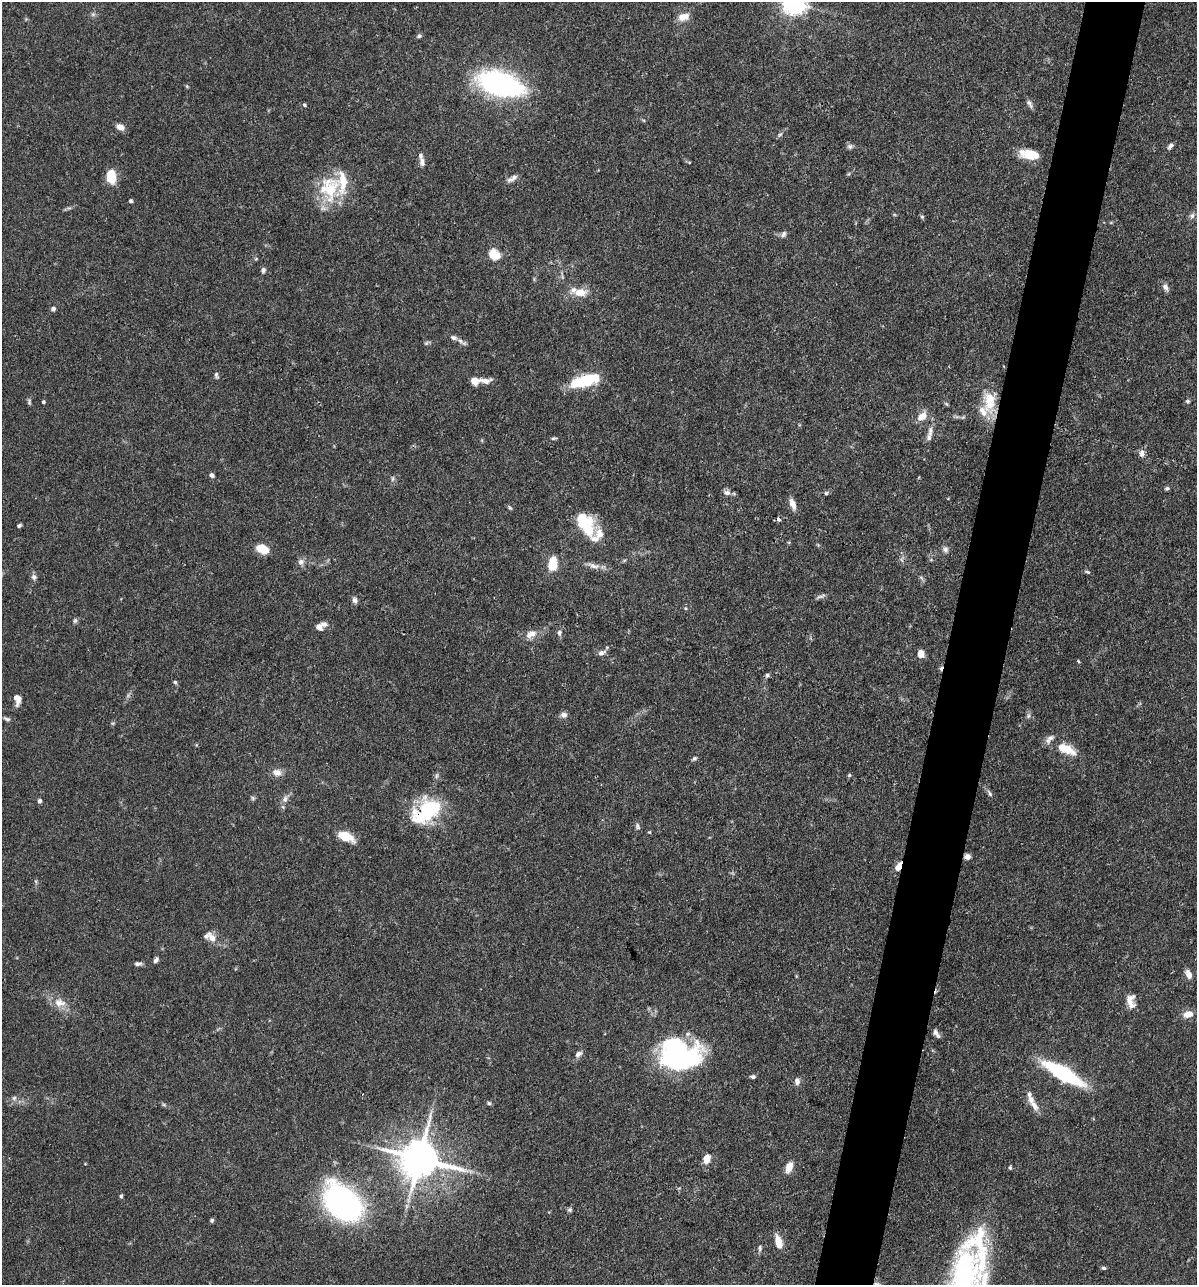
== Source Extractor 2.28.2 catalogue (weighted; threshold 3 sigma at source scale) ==
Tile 10 of 4 x 4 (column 2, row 3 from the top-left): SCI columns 1445-2639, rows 1285-2567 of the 5155 x 5135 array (HDU 1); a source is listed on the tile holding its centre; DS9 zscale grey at full resolution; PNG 1199 x 1287 px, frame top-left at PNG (2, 2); no overlay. Shown black and unused: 5% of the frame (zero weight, under 3 of 4 exposures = <1% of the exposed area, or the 3 px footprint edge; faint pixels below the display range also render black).
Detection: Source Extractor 2.28.2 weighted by HDU 2 'WHT'; one run over the whole footprint, this tile lists its part. Background 0.102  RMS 0.0038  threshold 0.0169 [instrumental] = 3 sigma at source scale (4.5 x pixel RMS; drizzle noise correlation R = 1.50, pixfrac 1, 0.05/0.05 arcsec/px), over >= 5 px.
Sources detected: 139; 2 too faint to see at this stretch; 2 inside a brighter object's white glare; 1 cosmic-ray / hot-pixel residue — not listed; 15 inside a brighter listed object's ellipse — not listed separately; the other 119 listed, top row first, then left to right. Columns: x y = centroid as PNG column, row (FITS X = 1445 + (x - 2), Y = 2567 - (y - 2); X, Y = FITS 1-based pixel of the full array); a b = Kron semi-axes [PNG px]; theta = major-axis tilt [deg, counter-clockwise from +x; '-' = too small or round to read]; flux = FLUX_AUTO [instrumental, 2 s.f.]
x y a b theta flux
794 3 8 7 - 310
683 17 14 9 14 3.8
419 36 6 5 - 0.79
500 84 39 19 -18 99
1029 104 13 6 -55 1.3
304 105 6 4 -42 0.54
120 127 8 6 -26 3.1
780 135 9 5 34 0.82
850 146 8 7 - 1.1
1170 146 9 5 52 1.1
1031 155 17 10 -3 8.5
422 162 13 6 -77 2
689 162 6 3 -18 0.41
111 177 16 10 -82 7.1
510 179 10 6 21 1.4
330 190 42 19 -81 17
131 201 4 4 - 0.63
1192 216 8 6 74 1.1
922 217 5 5 - 0.55
783 234 9 7 58 1.1
494 254 11 8 -35 8.3
263 270 7 5 83 0.98
1165 287 10 6 -55 1.7
580 292 18 10 -2 5.8
53 309 5 5 - 1.1
454 338 10 7 -16 1.5
426 343 7 4 44 0.62
216 375 9 4 -77 0.87
474 381 9 8 - 3.3
485 381 19 8 2 3
584 381 28 11 15 21
989 401 33 17 87 12
1188 401 5 5 - 0.62
29 402 9 5 85 0.74
43 402 4 3 - 0.7
946 404 6 5 - 0.54
922 416 16 10 40 3.8
963 417 6 4 19 0.6
930 431 17 7 83 2.6
554 438 9 3 8 0.59
1142 453 11 7 88 1.7
212 475 6 5 - 1.1
919 477 3 3 - 0.31
393 479 9 4 89 0.78
1167 488 6 5 - 0.69
727 492 11 7 -20 1.6
826 493 5 5 - 0.61
792 504 14 6 -70 2.9
510 508 7 4 -54 0.57
778 519 5 3 - 1.5
586 525 28 15 -61 18
19 526 4 3 - 0.66
262 549 9 6 -24 11
945 549 8 8 - 1.4
301 562 9 8 - 1.7
553 564 12 7 84 13
593 566 20 7 -16 2.9
1087 572 8 4 -24 0.66
34 577 8 7 - 1.2
921 578 8 3 -45 0.63
821 596 13 4 18 1.1
355 600 8 6 -78 1.2
685 608 5 5 - 0.51
75 620 7 5 63 0.78
319 627 8 6 -43 2
559 633 8 6 -87 1.2
531 634 16 10 25 3.6
601 653 10 6 21 1.8
921 654 8 6 -80 3
767 675 7 5 74 0.77
175 682 5 5 - 0.59
17 699 12 6 -81 3
564 715 9 7 -8 1.6
1028 716 8 5 84 1
7 719 10 5 -24 0.91
113 723 6 4 18 0.45
1066 749 24 11 -25 8.6
694 759 7 5 37 0.74
277 772 12 9 -9 2.9
849 775 5 5 - 0.48
990 793 10 5 -66 0.98
253 798 6 6 - 0.7
285 799 12 7 68 2
40 801 5 4 - 0.93
426 811 33 20 37 32
637 826 9 6 -72 1
649 832 4 4 - 0.37
345 837 16 8 -23 9.6
967 856 8 6 1 1.5
898 866 11 6 64 3.4
212 938 16 9 -61 3.2
156 960 8 5 56 1.1
138 964 9 5 -1 1.1
1188 974 11 7 -64 2.6
1129 1000 16 11 64 3.3
59 1003 16 11 -10 4.7
1188 1014 13 8 13 3.3
935 1032 8 6 -88 1.1
578 1054 9 6 40 1.5
682 1056 48 30 -4 59
1063 1073 30 9 -30 53
753 1077 6 4 -1 0.82
797 1081 9 7 79 1.6
14 1098 7 6 - 1.1
489 1103 6 5 - 0.67
1034 1105 17 8 -59 3.4
707 1158 9 7 75 4.1
419 1159 13 11 -14 1300
85 1164 5 3 - 0.28
789 1167 12 7 70 4.1
1010 1168 5 4 - 0.55
121 1196 6 4 79 0.61
343 1203 39 26 -46 100
570 1210 6 5 - 0.76
212 1220 5 5 - 0.67
778 1242 15 7 -77 5.5
760 1248 10 5 87 0.92
1103 1268 6 4 -3 0.65
963 1283 77 38 87 91
Overlapping masked pixels (flux is a lower limit): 4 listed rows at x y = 778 519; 426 811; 967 856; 898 866
Isophote crosses this tile's border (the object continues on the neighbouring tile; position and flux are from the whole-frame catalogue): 2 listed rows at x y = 794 3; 963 1283